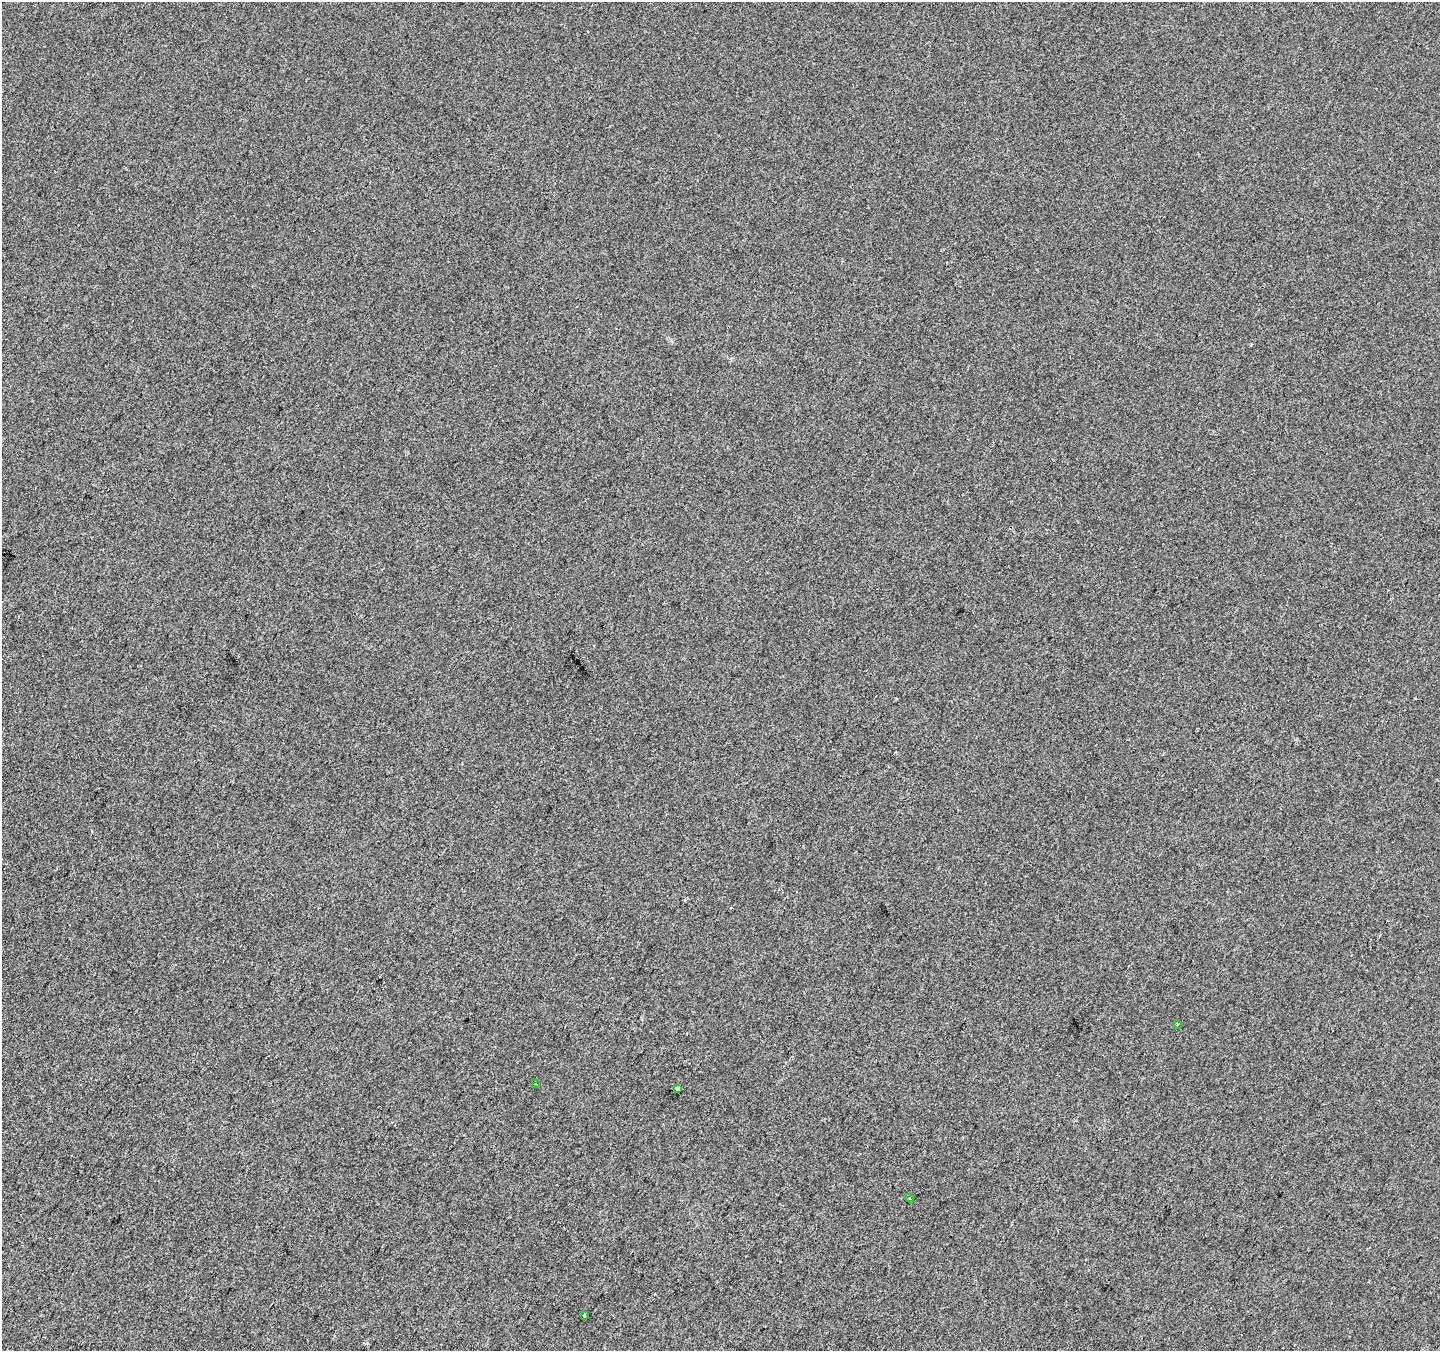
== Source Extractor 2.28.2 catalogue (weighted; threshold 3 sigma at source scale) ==
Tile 7 of 4 x 4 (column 3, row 2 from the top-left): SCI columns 2887-4324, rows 2964-4312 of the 5763 x 5861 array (HDU 1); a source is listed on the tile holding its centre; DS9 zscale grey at full resolution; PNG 1442 x 1353 px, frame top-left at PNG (2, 2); each listed source drawn as its Kron ellipse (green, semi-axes under 4 px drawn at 4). Shown black and unused: <1% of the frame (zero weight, under 2 of 3 exposures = <1% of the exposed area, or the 3 px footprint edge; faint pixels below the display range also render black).
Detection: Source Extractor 2.28.2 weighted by HDU 2 'WHT'; one run over the whole footprint, this tile lists its part. Background 0.00112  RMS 0.0057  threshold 0.0257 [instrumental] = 3 sigma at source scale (4.5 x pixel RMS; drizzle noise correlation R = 1.50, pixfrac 1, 0.0396/0.0396 arcsec/px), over >= 5 px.
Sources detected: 7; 2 cosmic-ray / hot-pixel residue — neither listed nor drawn; the other 5 listed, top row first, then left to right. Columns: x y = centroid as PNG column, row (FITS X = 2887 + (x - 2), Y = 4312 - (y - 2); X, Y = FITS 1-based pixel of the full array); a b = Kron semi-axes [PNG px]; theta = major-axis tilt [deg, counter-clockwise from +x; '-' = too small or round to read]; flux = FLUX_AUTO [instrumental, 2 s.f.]
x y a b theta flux
1177 1024 3 3 - 0.91
535 1083 3 2 - 0.39
677 1089 4 3 - 7.9
909 1198 4 3 - 0.5
584 1315 4 3 - 1.4
Overlapping masked pixels (flux is a lower limit): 1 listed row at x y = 677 1089